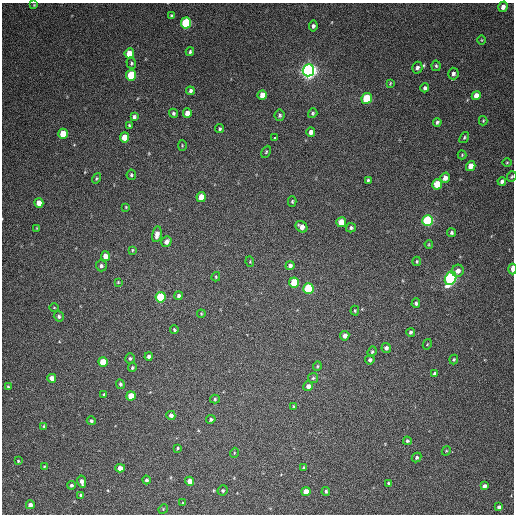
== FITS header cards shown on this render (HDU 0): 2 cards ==
NAXIS1  =                  512 / Axis length
NAXIS2  =                  512 / Axis length

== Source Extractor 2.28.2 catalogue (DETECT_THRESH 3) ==
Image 512 x 512 px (HDU 0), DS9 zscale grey, 1 PNG px = 1 image px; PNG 516 x 516 px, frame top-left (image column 1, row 512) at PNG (2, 3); each listed source drawn as its Kron ellipse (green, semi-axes under 4 px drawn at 4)
Background 80.3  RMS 9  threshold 26.9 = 3 sigma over >= 5 px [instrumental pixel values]
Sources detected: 129; all 129 listed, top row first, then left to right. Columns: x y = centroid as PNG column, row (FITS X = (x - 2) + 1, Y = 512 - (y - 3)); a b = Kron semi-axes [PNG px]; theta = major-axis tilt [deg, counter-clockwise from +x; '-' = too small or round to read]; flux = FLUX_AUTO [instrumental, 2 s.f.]
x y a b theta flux
34 5 4 3 - 560
503 7 5 4 - 3100
171 16 3 3 - 890
186 23 5 5 - 50000
313 26 5 4 - 1400
482 40 5 3 - 490
190 52 4 4 - 970
129 53 5 4 - 9400
131 63 6 4 -72 1000
436 66 5 4 - 860
417 68 6 5 - 1700
308 70 6 5 - 380000
453 73 6 5 - 1800
131 75 5 5 - 32000
390 83 4 3 - 540
425 88 4 4 - 1700
190 91 4 3 - 1400
262 95 5 4 - 5100
476 95 5 4 - 4400
367 98 5 5 - 31000
173 113 5 4 - 980
187 113 5 4 - 5300
313 113 5 4 - 980
280 115 6 5 - 1100
134 117 4 4 - 1500
483 121 5 4 - 590
437 122 4 4 - 1200
129 125 4 3 - 690
220 129 4 4 - 940
311 132 5 4 - 2400
63 134 5 4 - 16000
124 137 5 4 - 10000
275 137 3 3 - 3700
464 137 6 4 53 840
182 145 5 3 - 530
266 152 6 4 64 750
462 155 4 4 - 630
507 163 4 3 - 530
471 166 5 4 - 5900
131 175 5 4 - 1100
512 177 5 5 - 780
96 178 5 4 - 720
445 178 5 4 - 3700
368 180 3 3 - 840
502 181 4 4 - 1800
437 184 5 5 - 18000
201 197 5 4 - 8800
292 202 5 4 - 860
39 203 5 4 - 6600
126 207 4 3 - 470
428 220 5 5 - 81000
341 222 5 5 - 10000
302 227 6 5 - 3700
37 228 3 3 - 450
351 228 5 4 - 1300
451 233 4 4 - 1100
157 234 8 5 79 3400
166 242 6 5 - 2700
429 244 4 4 - 600
132 250 4 3 - 630
105 256 5 4 - 5900
417 261 4 3 - 740
250 262 5 4 - 570
101 266 5 5 - 1500
290 266 5 4 - 1800
512 269 5 2 - 7100
458 271 6 6 - 3300
216 277 5 4 - 590
451 278 7 5 63 140000
118 282 4 3 - 560
294 282 5 5 - 18000
308 289 5 5 - 40000
179 296 4 4 - 1400
161 297 5 5 - 42000
416 303 5 4 - 1200
54 308 4 3 - 440
355 311 5 4 - 750
201 314 4 4 - 530
59 316 5 4 - 1300
174 330 4 3 - 750
410 332 4 4 - 1300
345 336 5 4 - 3000
427 344 5 4 - 550
386 348 5 4 - 1600
372 352 5 4 - 840
149 356 4 4 - 1900
130 358 5 4 - 1100
370 360 5 4 - 1500
454 360 5 4 - 780
103 362 5 4 - 16000
317 366 5 4 - 700
132 368 4 3 - 840
435 374 4 4 - 1700
52 378 4 4 - 4800
313 378 5 5 - 850
120 384 5 4 - 1200
308 386 5 4 - 3100
8 387 4 4 - 860
104 394 4 3 - 740
131 396 4 4 - 11000
215 399 5 4 - 850
294 406 4 3 - 620
171 415 4 4 - 2300
211 419 5 4 - 1000
91 421 4 4 - 1200
44 426 3 3 - 690
407 441 4 4 - 960
177 448 4 3 - 660
446 451 5 3 - 600
234 453 5 3 - 520
417 457 5 4 - 1000
18 461 3 3 - 680
44 466 4 3 - 560
120 468 5 4 - 4200
304 468 3 3 - 780
146 480 4 4 - 1200
190 481 4 4 - 5500
82 482 6 3 -79 2700
388 483 4 3 - 900
71 485 4 4 - 1200
484 486 4 4 - 2200
223 490 5 5 - 960
326 491 4 4 - 1000
306 492 4 4 - 7600
81 495 3 3 - 940
183 503 4 2 - 420
30 505 4 4 - 3100
499 507 4 4 - 1800
163 509 5 4 - 510
At the frame edge (FLAGS 8, measured only in part): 2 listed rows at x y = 512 177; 512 269